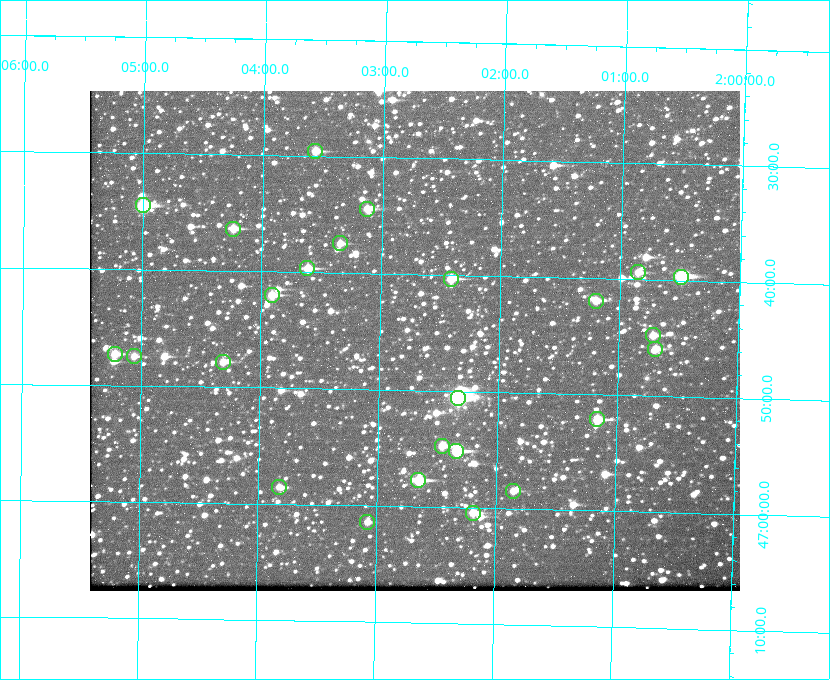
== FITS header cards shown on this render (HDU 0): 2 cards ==
NAXIS1  =                  650 / Width of table row in bytes
NAXIS2  =                  500 / Number of rows in table

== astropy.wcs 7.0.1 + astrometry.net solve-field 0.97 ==
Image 650 x 500 px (HDU 0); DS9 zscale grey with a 90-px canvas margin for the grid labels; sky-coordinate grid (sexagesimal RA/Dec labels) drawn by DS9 from the SOLVED WCS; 25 Tycho-2 reference stars matched to detected sources circled (green)
Header WCS: none
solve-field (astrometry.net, Tycho-2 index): SOLVED blind (the file carries no WCS)
Solved WCS: RA---TAN-SIP/DEC--TAN-SIP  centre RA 02:02:42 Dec +46:46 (30.68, +46.76 deg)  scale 5.17 arcsec/px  FOV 56.0' x 43.0'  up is +179 deg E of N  parity flipped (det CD > 0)
(file carries no celestial WCS; the grid is the blind solution)
Tycho-2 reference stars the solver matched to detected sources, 25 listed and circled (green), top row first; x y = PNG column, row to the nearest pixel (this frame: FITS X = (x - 90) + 1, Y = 500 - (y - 91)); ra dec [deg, ICRS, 3 dp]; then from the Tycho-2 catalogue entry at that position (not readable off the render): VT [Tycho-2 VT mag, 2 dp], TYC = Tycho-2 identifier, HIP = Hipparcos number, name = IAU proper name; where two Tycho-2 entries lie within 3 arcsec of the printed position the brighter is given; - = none
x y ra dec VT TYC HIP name
315 151 30.892 +46.493 10.70 3280-490-1 - -
143 205 31.250 +46.575 8.43 3281-919-1 - -
367 209 30.782 +46.574 10.16 3280-645-1 - -
233 229 31.061 +46.606 9.99 3281-582-1 - -
340 243 30.837 +46.625 10.69 3280-1254-1 - -
307 268 30.904 +46.661 9.60 3280-781-1 - -
638 272 30.213 +46.657 10.42 3280-803-1 - -
681 277 30.124 +46.661 9.43 3280-672-1 - -
451 279 30.604 +46.672 9.47 3280-908-1 - -
272 295 30.978 +46.700 9.85 3281-909-1 - -
596 301 30.300 +46.699 10.25 3280-1695-1 - -
653 335 30.179 +46.746 10.21 3280-486-1 - -
655 349 30.172 +46.766 10.54 3280-993-1 - -
115 354 31.305 +46.788 10.64 3281-663-1 - -
134 356 31.264 +46.791 10.76 3281-86-1 - -
223 362 31.078 +46.798 10.61 3281-114-1 - -
458 398 30.583 +46.843 7.07 3280-746-1 9508 -
597 419 30.291 +46.869 9.33 3280-1647-1 - -
442 446 30.615 +46.912 10.08 3284-203-1 - -
456 451 30.584 +46.919 9.47 3284-629-1 - -
418 480 30.663 +46.962 9.31 3284-347-1 - -
279 487 30.956 +46.975 11.27 3285-185-1 - -
513 491 30.464 +46.975 10.61 3284-511-1 - -
473 513 30.548 +47.007 10.42 3284-727-1 - -
367 522 30.769 +47.024 11.20 3284-681-1 - -